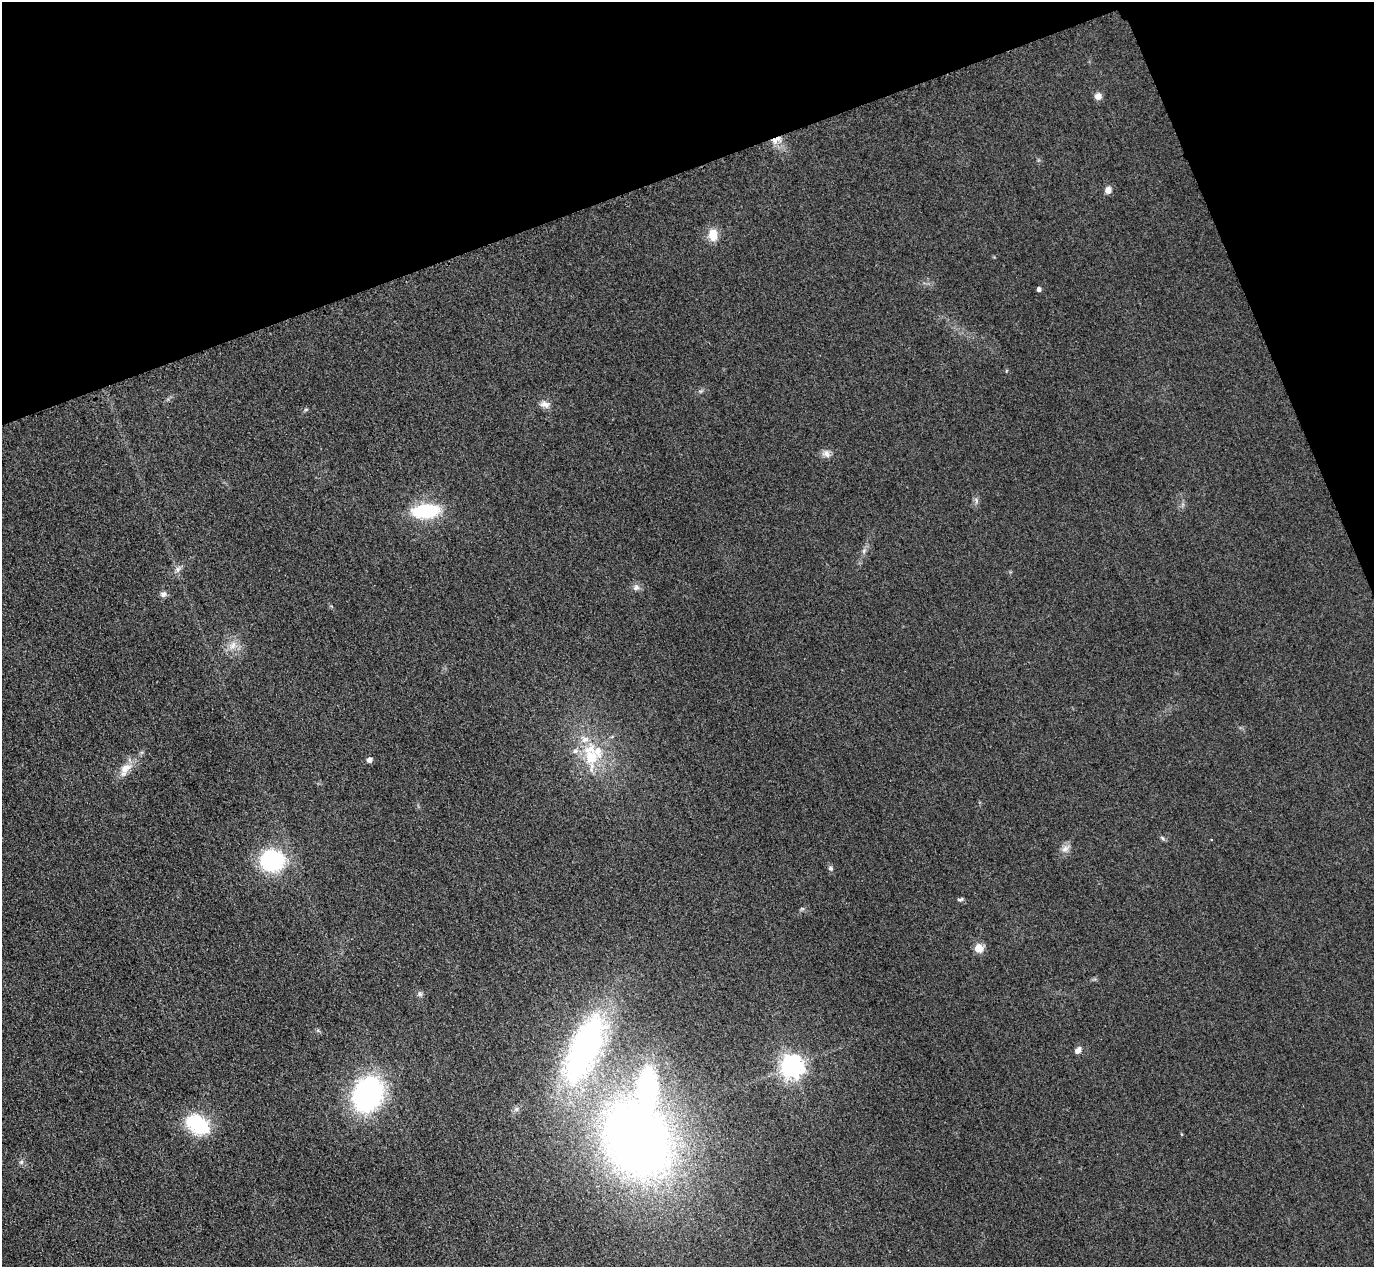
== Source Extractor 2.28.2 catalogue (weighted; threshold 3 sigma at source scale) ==
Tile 3 of 4 x 4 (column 3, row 1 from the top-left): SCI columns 2773-4144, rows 4097-5361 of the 5546 x 5533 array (HDU 1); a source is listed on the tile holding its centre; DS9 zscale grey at full resolution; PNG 1376 x 1269 px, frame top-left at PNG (2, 2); no overlay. Shown black and unused: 18% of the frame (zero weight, under 3 of 4 exposures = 3% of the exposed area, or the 3 px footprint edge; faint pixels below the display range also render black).
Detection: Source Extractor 2.28.2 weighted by HDU 2 'WHT'; one run over the whole footprint, this tile lists its part. Background 0.133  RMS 0.019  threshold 0.0847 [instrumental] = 3 sigma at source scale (4.5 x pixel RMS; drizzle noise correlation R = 1.50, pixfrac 1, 0.05/0.05 arcsec/px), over >= 5 px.
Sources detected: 36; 5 inside a brighter listed object's ellipse — not listed separately; the other 31 listed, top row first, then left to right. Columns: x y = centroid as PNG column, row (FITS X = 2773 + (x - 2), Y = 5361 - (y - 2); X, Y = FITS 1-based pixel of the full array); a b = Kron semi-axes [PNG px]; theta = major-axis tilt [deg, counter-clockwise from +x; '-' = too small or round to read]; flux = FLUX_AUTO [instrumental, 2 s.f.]
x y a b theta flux
1098 96 9 9 - 9
775 140 8 7 - 10
1108 190 8 7 - 9.6
713 235 15 11 -88 25
1039 289 4 4 - 6.3
545 404 13 8 -17 11
306 409 6 3 19 2.3
826 454 12 8 -46 9.4
976 500 7 4 -72 3.8
426 511 31 15 4 110
178 569 7 6 - 5.6
636 587 9 7 23 7.2
163 594 8 7 - 6.4
233 646 11 7 40 13
592 757 23 20 78 67
369 760 5 4 - 11
125 769 20 11 53 23
1162 838 6 5 - 3.2
1065 849 11 7 36 9.5
272 860 26 23 -2 150
830 868 7 5 -16 3.6
960 899 8 4 17 3.2
979 948 5 5 - 63
420 994 7 5 -44 3.7
585 1049 97 37 67 520
1078 1050 10 6 49 7.7
792 1066 8 7 - 1400
368 1094 28 22 66 380
198 1124 29 19 -35 100
637 1139 67 51 -61 1600
21 1162 6 5 - 3.5
Overlapping masked pixels (flux is a lower limit): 1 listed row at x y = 775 140